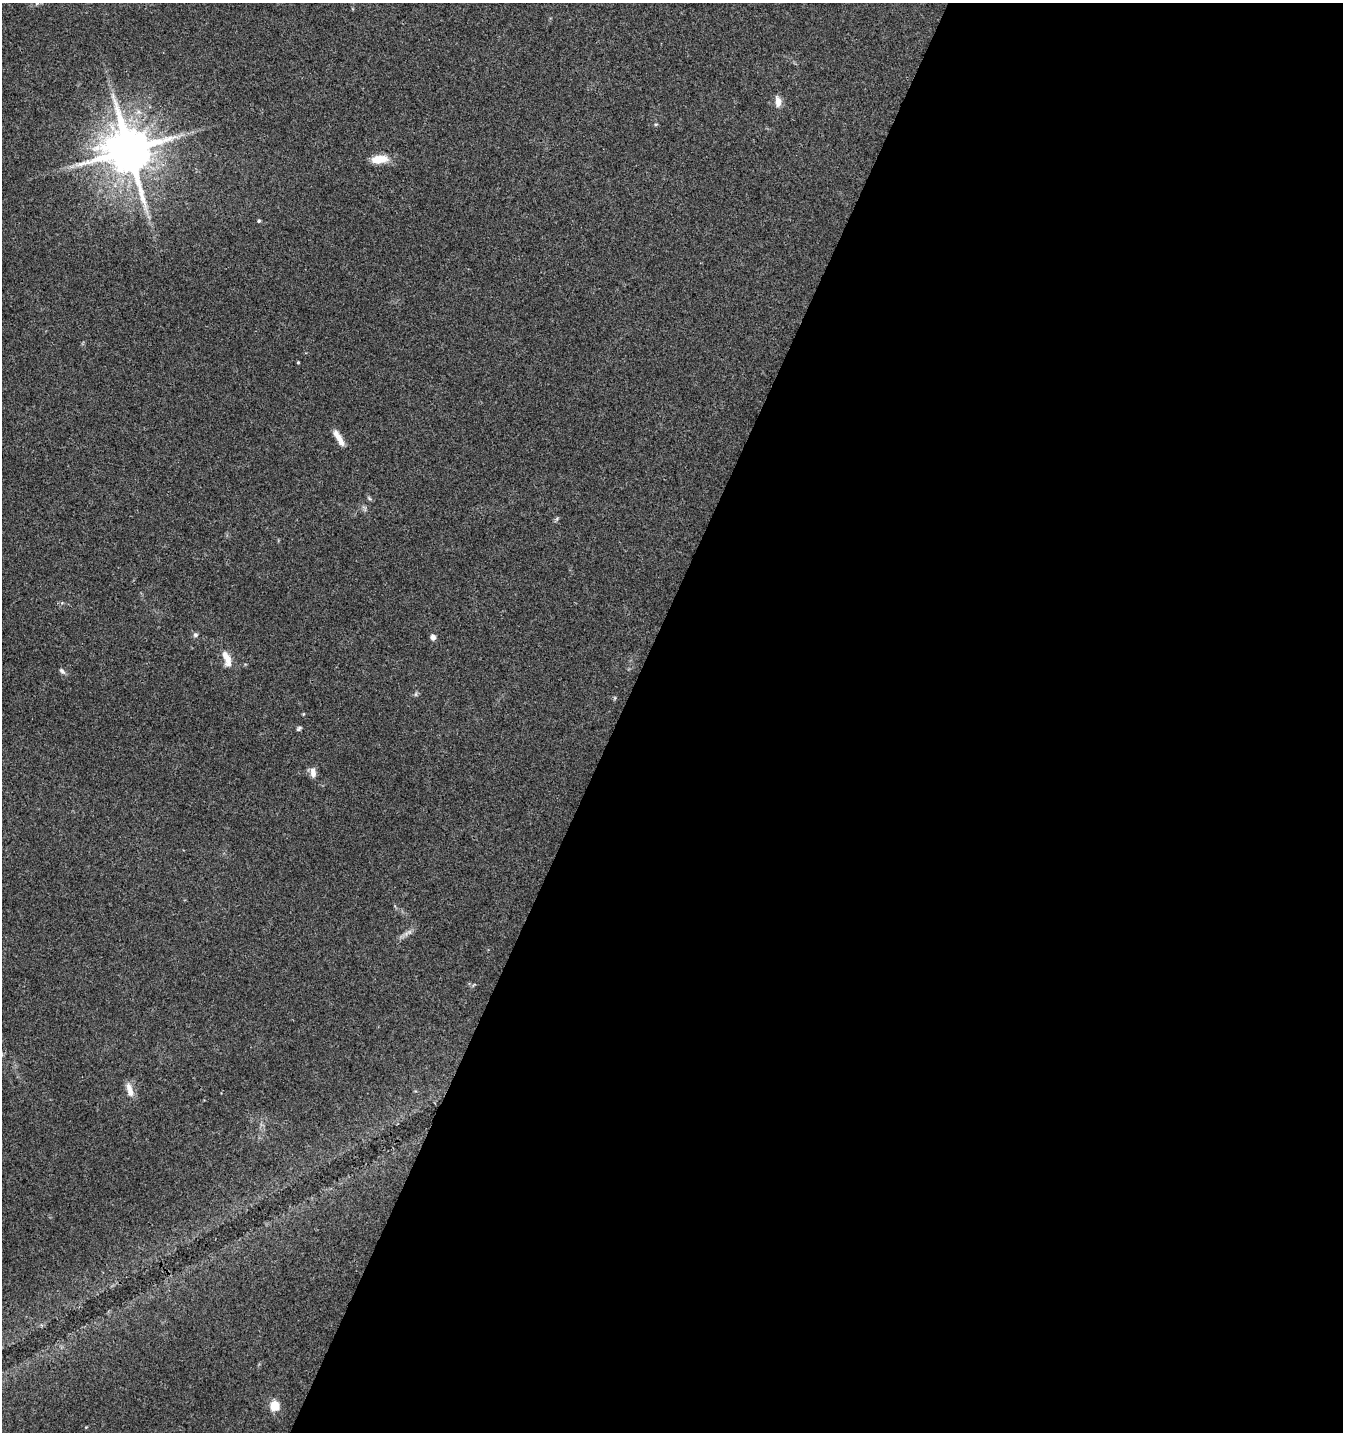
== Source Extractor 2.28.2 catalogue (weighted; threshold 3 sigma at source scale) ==
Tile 12 of 4 x 4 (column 4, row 3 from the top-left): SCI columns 4224-5564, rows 1438-2867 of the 5831 x 5728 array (HDU 1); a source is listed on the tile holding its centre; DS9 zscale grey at full resolution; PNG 1345 x 1434 px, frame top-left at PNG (2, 3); no overlay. Shown black and unused: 54% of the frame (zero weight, under 3 of 4 exposures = <1% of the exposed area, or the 3 px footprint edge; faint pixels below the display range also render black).
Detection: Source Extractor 2.28.2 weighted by HDU 2 'WHT'; one run over the whole footprint, this tile lists its part. Background 0.0442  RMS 0.0035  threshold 0.0156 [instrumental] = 3 sigma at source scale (4.5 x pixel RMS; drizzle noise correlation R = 1.50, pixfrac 1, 0.0396/0.0396 arcsec/px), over >= 5 px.
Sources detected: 21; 1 inside a brighter listed object's ellipse — not listed separately; the other 20 listed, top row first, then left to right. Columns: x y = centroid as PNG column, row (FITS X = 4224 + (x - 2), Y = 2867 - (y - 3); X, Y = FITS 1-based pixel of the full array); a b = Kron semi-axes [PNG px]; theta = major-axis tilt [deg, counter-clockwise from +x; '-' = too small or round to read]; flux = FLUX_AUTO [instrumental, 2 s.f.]
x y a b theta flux
37 3 7 4 19 0.75
778 101 13 7 -84 2.6
656 124 5 3 - 0.4
129 150 14 12 -54 1900
379 159 20 9 5 5.6
259 221 5 4 - 0.46
298 362 3 3 - 0.32
337 435 18 7 -56 2.9
369 498 6 4 -20 0.5
195 635 6 6 - 0.77
433 637 6 5 - 1.5
227 658 21 9 -69 4.5
62 671 9 5 -48 0.92
416 694 7 4 72 0.53
303 714 5 3 - 0.27
299 728 7 4 35 0.65
313 772 14 7 -87 2
409 932 8 6 70 1.1
130 1090 20 7 -74 3
274 1406 10 9 - 6